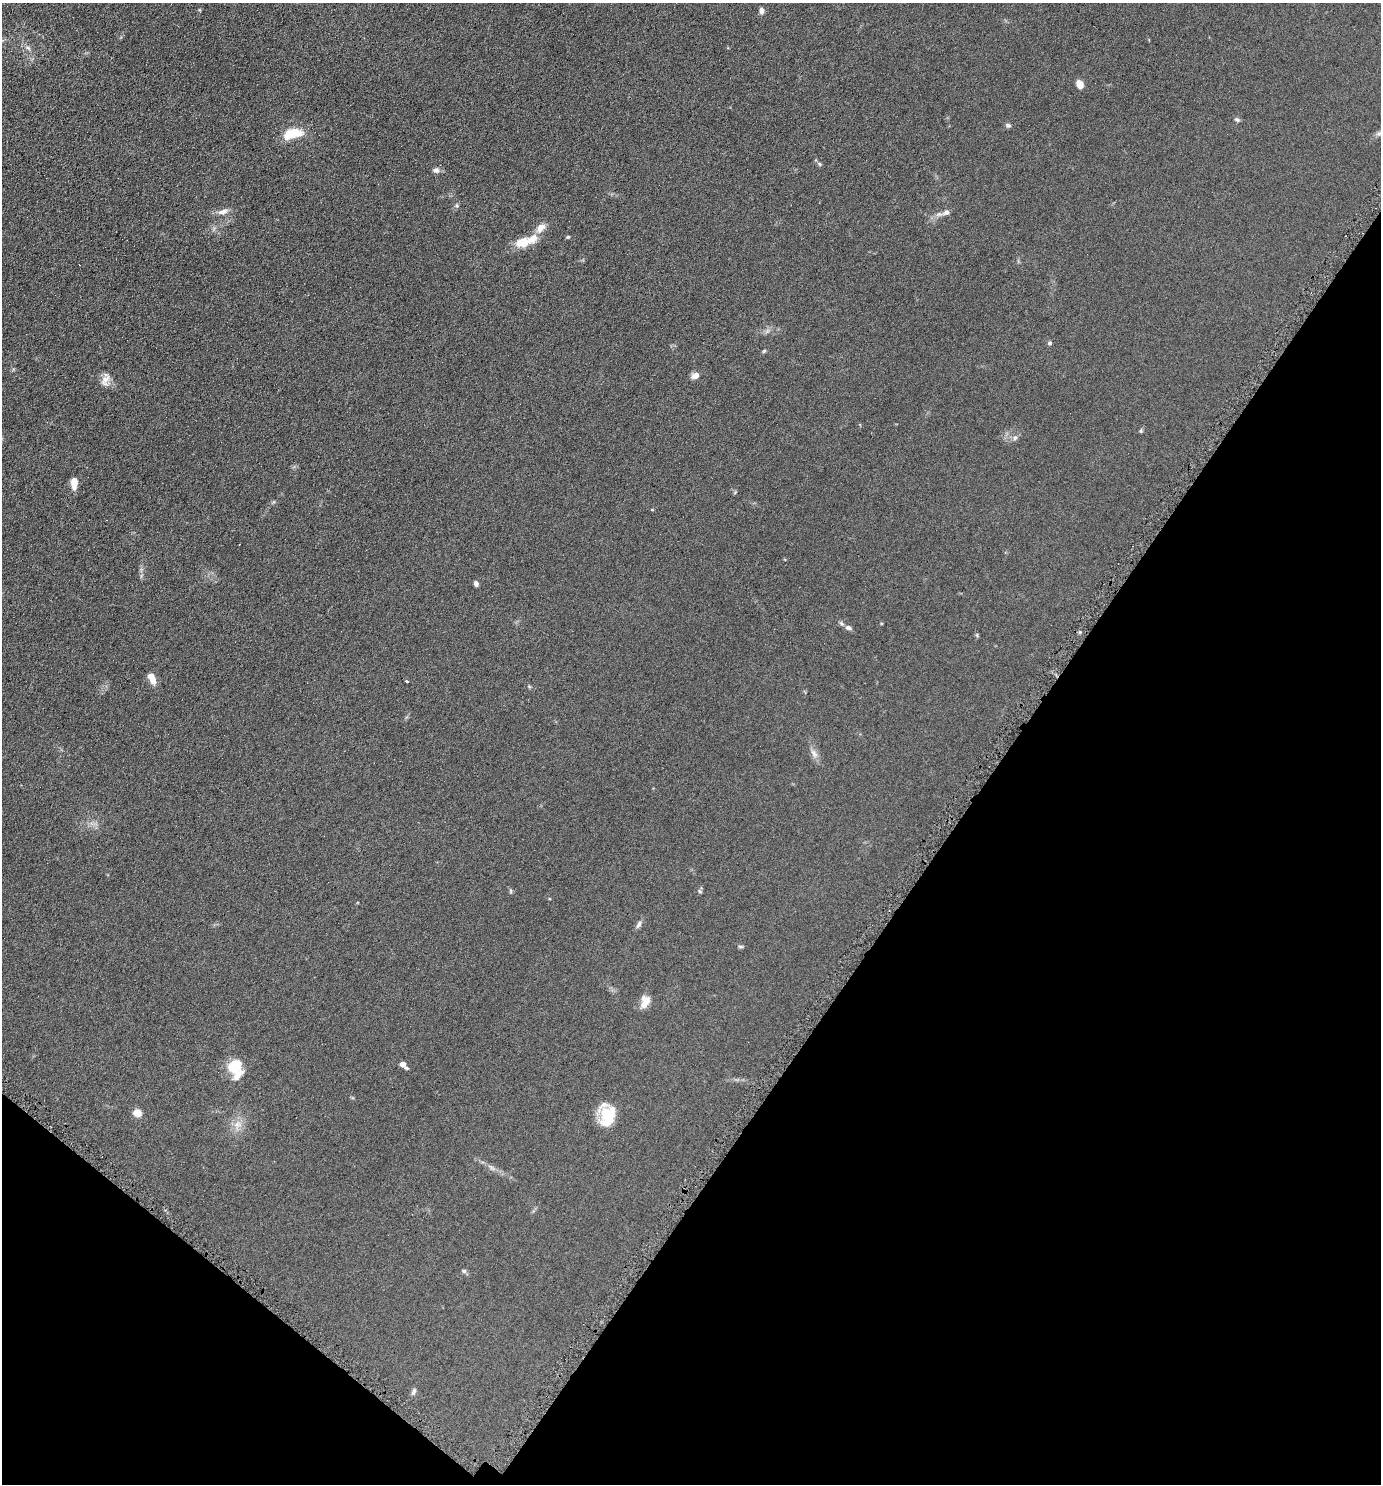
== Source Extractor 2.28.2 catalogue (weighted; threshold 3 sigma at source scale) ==
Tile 15 of 4 x 4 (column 3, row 4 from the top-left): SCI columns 2906-4284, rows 9-1490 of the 5952 x 5946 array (HDU 1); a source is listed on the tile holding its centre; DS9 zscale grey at full resolution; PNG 1383 x 1486 px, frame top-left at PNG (2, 3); no overlay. Shown black and unused: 32% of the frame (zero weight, under 4 of 8 exposures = <1% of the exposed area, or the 3 px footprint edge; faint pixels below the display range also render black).
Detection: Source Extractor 2.28.2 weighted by HDU 2 'WHT'; one run over the whole footprint, this tile lists its part. Background 0.0906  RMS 0.0077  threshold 0.0316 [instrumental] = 3 sigma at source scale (4.09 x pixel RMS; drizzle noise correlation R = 1.36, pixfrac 0.8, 0.05/0.05 arcsec/px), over >= 5 px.
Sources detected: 46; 4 inside a brighter listed object's ellipse — not listed separately; the other 42 listed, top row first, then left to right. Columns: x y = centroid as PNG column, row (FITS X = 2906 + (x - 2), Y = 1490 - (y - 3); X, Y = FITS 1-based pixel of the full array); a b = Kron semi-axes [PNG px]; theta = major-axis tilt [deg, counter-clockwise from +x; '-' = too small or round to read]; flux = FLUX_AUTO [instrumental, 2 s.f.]
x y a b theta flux
762 10 6 5 - 2.7
28 48 7 5 -43 1.7
1079 84 10 7 -67 4.5
1237 120 7 5 -17 1.4
1008 125 7 5 -2 1.4
293 134 27 12 12 14
1378 134 7 4 18 1.3
819 164 6 4 -87 0.89
436 170 7 7 - 2.5
223 212 15 7 18 4
946 212 10 7 26 3.2
540 228 15 9 46 5.2
568 237 5 4 - 0.82
523 242 25 12 13 12
1050 343 5 5 - 1.3
764 351 6 4 44 0.85
695 376 9 7 23 4.2
105 380 17 10 76 5.2
1141 431 6 4 49 1
1015 438 7 5 67 1.7
74 483 13 7 90 6.4
476 583 5 4 - 2.5
848 628 10 6 -17 2.4
977 635 6 4 -73 0.84
152 678 13 7 -64 7
406 681 4 3 - 0.61
529 686 6 3 -20 0.76
814 753 15 5 -56 3.4
511 891 6 4 90 0.87
700 891 6 4 -46 0.81
639 925 11 5 62 2.1
741 946 8 4 -1 0.96
645 1002 15 10 73 6.9
403 1064 4 4 - 5.1
234 1066 16 15 - 18
406 1068 5 4 - 1
137 1113 7 6 - 8.1
607 1114 19 16 8 19
238 1124 11 8 50 4.8
491 1167 13 4 -37 2.4
464 1271 6 5 - 1.6
414 1392 10 5 66 1.9